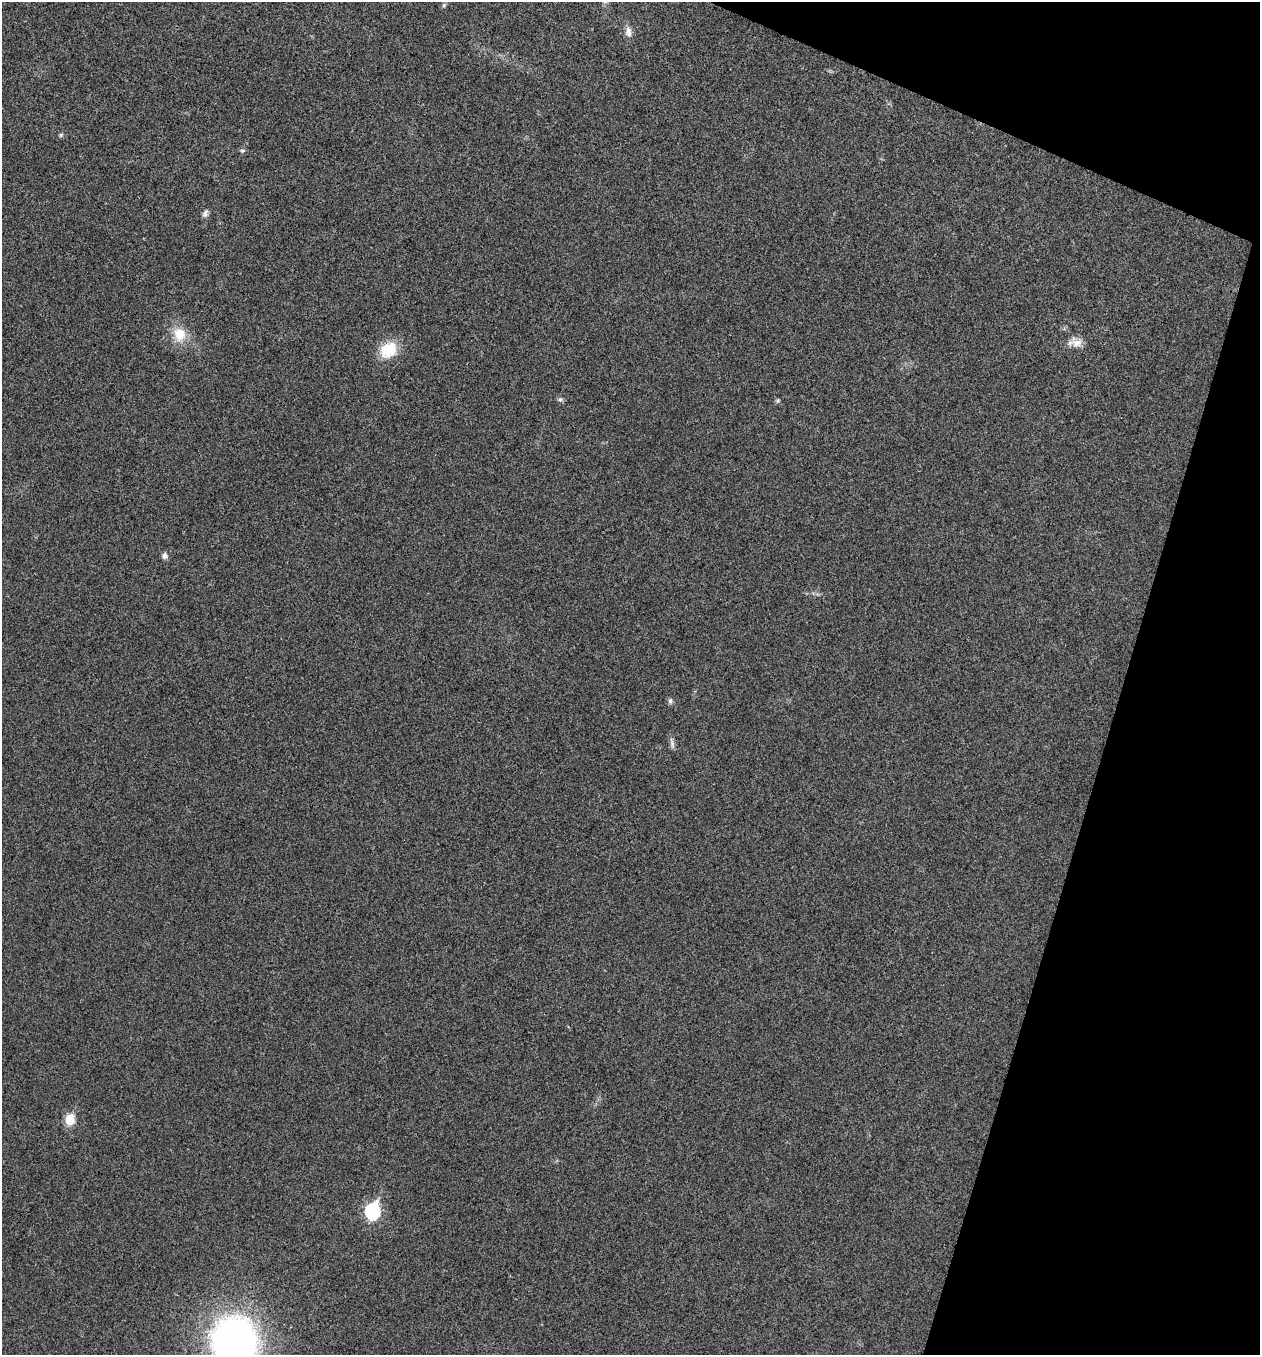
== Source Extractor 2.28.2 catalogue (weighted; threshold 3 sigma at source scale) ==
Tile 8 of 4 x 4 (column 4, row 2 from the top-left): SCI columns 3908-5165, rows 2711-4063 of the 5431 x 5417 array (HDU 1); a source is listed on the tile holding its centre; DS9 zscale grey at full resolution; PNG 1262 x 1357 px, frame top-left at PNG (2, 2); no overlay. Shown black and unused: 15% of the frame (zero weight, under 3 of 4 exposures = <1% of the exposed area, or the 3 px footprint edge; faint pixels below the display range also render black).
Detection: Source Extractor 2.28.2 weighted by HDU 2 'WHT'; one run over the whole footprint, this tile lists its part. Background 0.0241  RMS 0.0054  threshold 0.0241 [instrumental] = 3 sigma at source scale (4.5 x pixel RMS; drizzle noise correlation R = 1.50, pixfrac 1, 0.05/0.05 arcsec/px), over >= 5 px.
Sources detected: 17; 1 too faint to see at this stretch — not listed; the other 16 listed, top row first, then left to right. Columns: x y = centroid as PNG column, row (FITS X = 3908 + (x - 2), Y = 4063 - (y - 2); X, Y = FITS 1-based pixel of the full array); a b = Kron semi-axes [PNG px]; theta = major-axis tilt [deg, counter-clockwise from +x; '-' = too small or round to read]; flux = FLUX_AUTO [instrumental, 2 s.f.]
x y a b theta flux
444 5 7 5 47 1
628 32 14 8 -85 3.8
61 135 6 5 - 0.91
242 151 8 5 -8 1.1
205 213 11 6 63 1.9
179 334 22 18 -83 13
1075 342 19 12 0 5.7
388 350 23 18 37 16
560 399 8 6 -9 1.3
778 401 7 5 88 0.95
165 556 7 7 - 2.3
670 701 8 7 - 1.5
672 743 17 5 -82 2.1
70 1120 6 6 - 26
373 1211 8 7 - 100
234 1342 45 40 -83 250
Isophote crosses this tile's border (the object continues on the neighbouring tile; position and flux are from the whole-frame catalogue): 1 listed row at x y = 234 1342